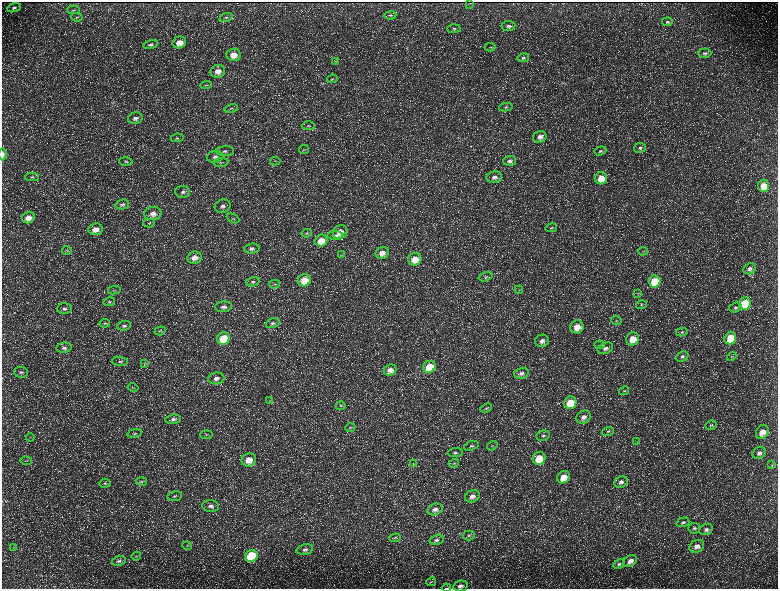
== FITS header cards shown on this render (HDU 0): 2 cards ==
NAXIS1  =                 1552 / length of data axis 1
NAXIS2  =                 1173 / length of data axis 2

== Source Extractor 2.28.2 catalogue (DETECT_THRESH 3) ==
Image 1552 x 1173 px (HDU 0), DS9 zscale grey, zoomed out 1/2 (1 PNG px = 2 x 2 image px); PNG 780 x 591 px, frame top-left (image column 1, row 1173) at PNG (2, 2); each listed source drawn as its Kron ellipse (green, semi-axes under 4 px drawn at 4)
Background 230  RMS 11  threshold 32.4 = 3 sigma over >= 5 px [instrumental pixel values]
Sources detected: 187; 37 cannot appear on this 1/2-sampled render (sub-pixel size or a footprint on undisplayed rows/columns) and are neither listed nor drawn; the other 150 listed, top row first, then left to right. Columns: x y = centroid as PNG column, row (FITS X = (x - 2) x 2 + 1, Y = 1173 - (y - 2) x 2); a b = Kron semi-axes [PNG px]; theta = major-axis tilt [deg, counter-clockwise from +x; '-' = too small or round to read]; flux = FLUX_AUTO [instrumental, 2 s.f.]
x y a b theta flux
470 3 3 1 - 820
14 8 7 4 17 5600
73 10 6 3 2 2000
390 15 6 3 5 3300
77 17 6 3 -4 2600
226 17 7 4 19 4100
667 22 5 4 - 3200
508 26 7 5 6 7100
454 29 6 4 1 4100
179 42 7 6 - 25000
151 44 7 4 15 5500
490 47 5 3 - 2100
705 53 6 4 1 4800
234 55 7 6 - 24000
523 58 6 4 13 4400
336 61 4 2 - 1700
218 71 7 6 - 17000
332 79 5 3 - 2000
206 85 6 3 5 2700
506 107 7 4 7 3500
231 109 7 4 10 3600
135 118 7 5 16 7300
308 126 7 3 -1 2400
540 137 6 5 - 11000
177 138 6 4 11 3600
640 148 6 5 - 4500
304 150 5 3 - 2500
225 151 9 5 1 6900
600 151 6 4 18 3500
3 154 6 3 -90 7200
215 157 8 6 6 8700
126 161 6 3 -2 2900
275 161 5 3 - 2600
510 161 6 5 - 6600
221 162 7 3 5 3700
32 177 7 3 1 3100
494 177 7 6 - 10000
601 178 6 6 - 33000
763 186 6 5 - 36000
183 192 7 5 -3 7200
122 204 7 5 14 5400
223 206 8 6 19 9600
153 214 8 6 6 16000
28 218 6 5 - 21000
233 218 7 1 -27 1200
149 223 6 3 1 2800
551 228 6 4 13 2900
95 229 7 6 - 19000
340 232 7 6 - 21000
307 233 5 3 - 2900
335 236 8 4 0 5800
321 241 6 6 - 32000
252 248 8 5 6 7100
67 250 5 1 - 1300
643 251 5 2 - 1500
382 253 6 6 - 16000
341 255 3 2 - 1200
195 258 7 6 - 17000
415 259 7 6 - 29000
749 269 6 5 - 8200
486 277 7 4 17 3900
304 280 6 6 - 41000
654 281 6 6 - 65000
253 282 7 4 16 4300
275 284 5 3 - 2100
114 290 6 3 12 2500
519 290 4 2 - 1600
638 294 4 3 - 1700
109 302 6 4 13 3100
745 303 6 5 - 88000
641 305 5 2 - 2100
224 307 8 5 4 8900
735 308 6 4 18 4700
64 309 7 5 2 6700
616 321 5 3 - 2300
105 323 5 4 - 3200
273 323 7 4 19 5200
124 326 7 5 7 6200
577 327 7 6 - 25000
160 331 5 3 - 3300
682 332 6 4 10 3500
224 338 6 6 - 91000
730 338 6 6 - 75000
633 339 7 6 - 32000
542 341 7 6 - 11000
599 345 5 2 - 1300
64 348 8 5 9 7400
605 348 8 5 23 8700
732 356 5 3 - 2100
682 357 6 5 - 5200
120 361 8 4 -4 5400
144 363 4 2 - 1800
429 367 6 6 - 62000
390 370 6 5 - 15000
21 372 7 5 -2 6300
521 373 7 5 14 9100
216 378 8 6 6 11000
133 388 5 3 - 2500
624 391 5 3 - 2700
269 401 4 3 - 1400
570 403 6 6 - 52000
341 406 5 4 - 2900
486 408 6 4 23 3600
584 417 7 6 - 12000
173 419 7 4 7 7100
711 425 6 3 28 2000
350 427 5 3 - 2400
608 431 6 4 21 3900
762 432 7 6 - 23000
135 433 7 3 10 3000
206 435 6 3 4 2600
543 436 6 5 - 5600
30 437 4 2 - 1700
637 441 3 3 - 1800
471 446 7 4 20 5800
492 446 5 2 - 1800
455 453 7 4 9 5300
759 453 7 5 26 9000
539 458 7 6 - 52000
249 460 7 6 - 24000
26 461 6 2 -5 1400
454 463 5 3 - 2700
413 464 4 2 - 1600
772 465 3 2 - 1500
563 477 7 5 44 32000
141 481 5 4 - 2800
621 482 7 5 33 7500
105 483 6 3 2 3000
175 496 7 5 9 4800
472 496 8 6 25 14000
211 506 8 6 -5 10000
435 509 8 5 17 11000
683 522 6 4 16 4900
694 528 6 5 - 5000
706 529 7 5 25 7800
469 535 6 4 16 4400
395 538 6 3 7 2900
436 540 7 5 16 6300
187 546 5 2 - 1800
697 546 8 6 29 12000
14 547 3 2 - 1400
305 549 8 5 12 7500
136 556 4 2 - 1600
251 556 6 5 - 160000
119 561 7 5 11 5300
630 561 7 5 33 13000
619 564 6 4 27 4100
431 582 5 2 - 1600
460 586 7 5 11 8000
446 588 4 2 - 1300
At the frame edge (FLAGS 8, measured only in part): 3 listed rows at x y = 3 154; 460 586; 446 588
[37 sub-pixel or undisplayed-footprint detections neither listed nor drawn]